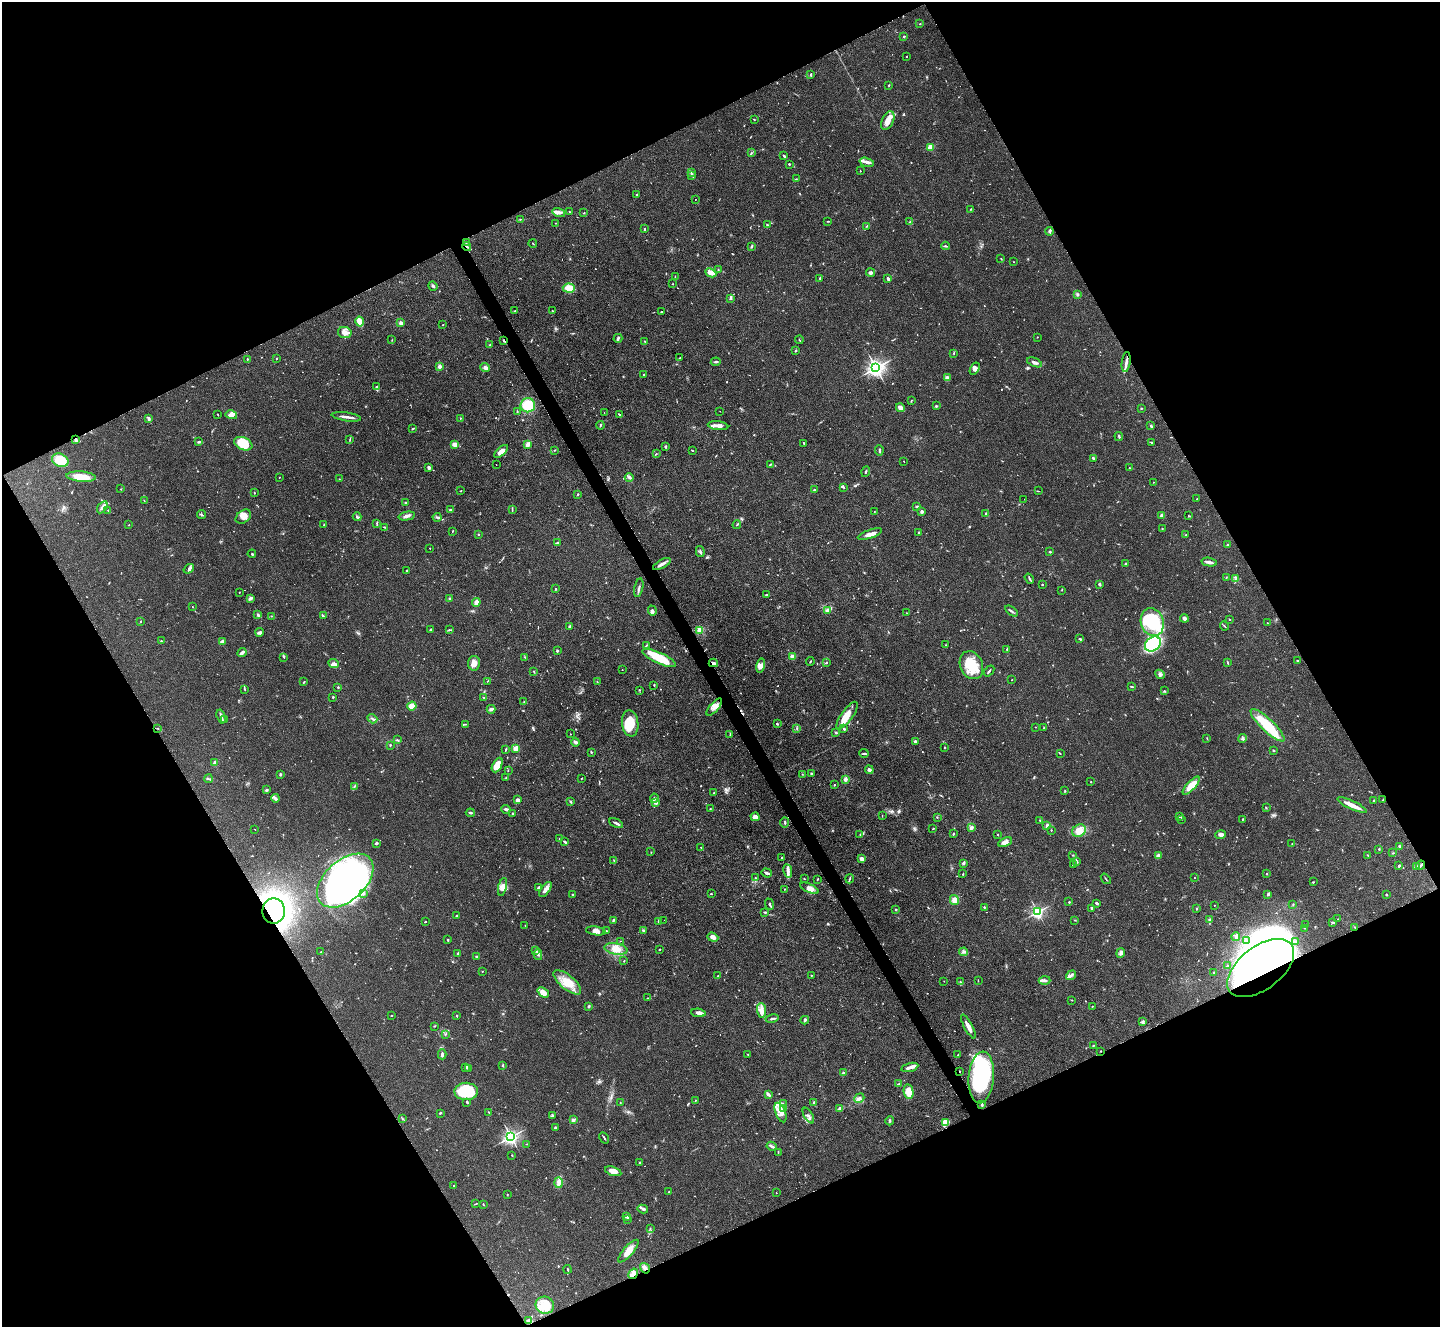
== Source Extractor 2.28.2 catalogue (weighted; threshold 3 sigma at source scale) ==
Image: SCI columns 1-5749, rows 295-5591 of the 5755 x 5746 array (HDU 1 of 3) = the unmasked area's bounding box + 8 px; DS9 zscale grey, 4 x 4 block average (1 PNG px = mean of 4 x 4 image px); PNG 1442 x 1329 px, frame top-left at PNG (2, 2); each listed source drawn as its Kron ellipse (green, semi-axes under 4 px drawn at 4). Shown black and unused: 47% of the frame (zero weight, under 2 of 3 exposures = <1% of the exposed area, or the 3 px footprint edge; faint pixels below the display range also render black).
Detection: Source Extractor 2.28.2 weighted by HDU 2 'WHT'. Background 0.105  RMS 0.0057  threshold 0.0256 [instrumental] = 3 sigma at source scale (4.5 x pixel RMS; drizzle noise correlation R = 1.50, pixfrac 1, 0.05/0.05 arcsec/px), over >= 5 px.
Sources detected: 896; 11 too faint to see at this stretch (4 x 4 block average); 4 inside a brighter object's white glare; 7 cosmic-ray / hot-pixel residue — neither listed nor drawn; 19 coinciding with a brighter row at this scale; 59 inside a brighter listed object's ellipse — not listed separately; of the other 796, all 500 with FLUX_AUTO >= 1.41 (the completeness limit of this list) listed and drawn (296 fainter detections not listed), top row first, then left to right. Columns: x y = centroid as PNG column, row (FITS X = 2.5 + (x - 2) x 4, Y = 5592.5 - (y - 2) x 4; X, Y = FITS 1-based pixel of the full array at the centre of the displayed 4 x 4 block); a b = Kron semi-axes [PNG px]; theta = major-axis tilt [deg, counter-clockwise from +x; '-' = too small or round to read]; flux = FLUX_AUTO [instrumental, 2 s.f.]
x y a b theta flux
920 24 2 2 - 1.7
904 37 2 2 - 4.8
906 56 2 2 - 1.6
811 75 3 2 - 3.7
889 85 2 2 - 2.7
754 120 2 2 - 1.8
888 120 10 5 65 30
930 147 2 2 - 130
751 153 4 2 - 3.1
784 156 3 2 - 5.2
867 162 7 2 -15 14
789 164 2 2 - 9.9
860 171 2 2 - 1.9
691 172 2 2 - 2.1
692 175 2 2 - 2.7
796 179 2 2 - 1.8
637 194 2 2 - 4.2
695 199 2 2 - 1.7
971 209 3 2 - 1.7
569 211 2 2 - 2
559 212 6 4 -15 12
584 213 2 2 - 2.4
520 219 2 2 - 1.5
828 221 3 2 - 1.9
910 222 3 2 - 2.2
555 223 2 2 - 1.4
767 225 2 2 - 3.5
867 226 2 2 - 1.8
645 229 2 2 - 3
1049 231 4 2 - 4.8
466 243 2 2 - 2.2
533 243 4 2 - 1.7
467 246 4 2 - 5.8
752 246 3 2 - 4
945 246 4 2 - 5
1001 258 2 2 - 1.7
1013 262 2 2 - 1.5
718 270 2 2 - 3
711 273 6 3 -25 31
871 273 4 3 - 11
675 276 2 2 - 1.6
820 278 3 2 - 3.7
888 279 4 2 - 7.7
672 284 2 2 - 1.5
433 286 5 2 - 5.4
569 288 6 4 -4 38
1077 294 3 2 - 3.7
730 298 2 2 - 19
515 311 2 2 - 1.8
553 311 2 2 - 1.5
661 312 2 2 - 7
359 321 5 3 - 37
401 323 2 2 - 76
443 324 2 2 - 2.2
345 332 7 5 -13 21
1037 337 2 2 - 1.7
618 338 4 2 - 7.9
392 340 2 2 - 1.5
799 340 4 2 - 2
504 341 2 2 - 3.2
645 341 2 2 - 3.8
490 345 3 2 - 2.3
795 351 2 2 - 4.9
954 353 3 2 - 2.2
277 358 2 2 - 2.1
680 358 2 2 - 3.2
247 359 2 2 - 2.8
716 362 5 2 - 6.8
1035 362 8 2 -22 12
1126 362 10 2 82 15
439 367 3 2 - 13
485 368 5 3 - 12
876 368 3 2 - 1700
975 369 7 4 58 15
644 374 2 2 - 3
948 377 4 2 - 5.1
376 387 4 3 - 5.5
911 400 3 2 - 2
528 405 7 7 - 99
936 406 2 2 - 18
900 408 4 3 - 18
1141 408 2 2 - 9.7
720 411 2 2 - 2.8
517 412 3 2 - 3.2
604 413 2 2 - 1.5
218 415 2 2 - 1.7
231 415 6 4 -14 15
620 415 4 2 - 5.3
346 417 15 2 -8 18
460 418 2 2 - 2
149 419 3 2 - 7.8
600 425 4 2 - 3.5
718 426 10 3 -7 19
1151 426 3 2 - 5.1
412 429 3 2 - 2.3
1119 436 4 2 - 4.2
350 439 4 2 - 3.1
76 440 3 2 - 13
199 442 3 2 - 5.2
1151 442 3 2 - 2.5
804 443 2 2 - 4.2
243 444 9 6 -23 100
455 444 4 3 - 20
527 444 3 3 - 15
665 447 4 2 - 3.7
555 450 2 2 - 2.1
692 450 3 2 - 2.3
879 450 5 2 - 5.1
501 451 8 4 42 21
656 454 2 2 - 1.8
1093 458 2 2 - 8
60 460 8 6 -25 76
904 461 2 2 - 1.4
496 465 2 2 - 1.8
770 465 3 2 - 4
429 467 3 2 - 10
1129 468 2 2 - 2.4
866 472 5 2 - 4.2
81 477 15 5 -4 54
279 477 2 2 - 3.7
629 478 4 2 - 5.9
339 479 2 2 - 2
1153 482 2 2 - 2
844 487 2 2 - 2.2
121 489 2 2 - 1.7
815 490 2 2 - 2.2
461 491 2 2 - 2.3
1038 491 3 2 - 1.5
254 493 2 2 - 2.6
578 494 3 2 - 2.6
1024 499 2 2 - 3.5
1197 499 2 2 - 2
144 500 2 2 - 1.6
406 503 2 2 - 2.8
102 507 7 2 57 10
917 507 3 2 - 4.3
108 510 3 2 - 1.9
450 510 3 2 - 3.3
512 510 3 2 - 2.3
874 512 2 2 - 1.9
922 512 2 2 - 40
986 513 2 2 - 11
202 515 4 2 - 3
1162 515 3 2 - 8.8
1188 515 2 2 - 1.5
407 516 8 3 12 14
243 517 8 6 38 26
357 517 4 2 - 5.2
437 517 4 2 - 5.1
377 523 2 2 - 2.2
129 525 2 2 - 4.1
324 525 3 2 - 2.2
737 525 4 2 - 2.5
384 527 2 2 - 3.5
1162 529 2 2 - 1.6
452 531 2 2 - 2.5
919 532 2 2 - 13
870 534 13 4 20 20
479 535 2 2 - 1.9
1185 535 3 2 - 2.3
557 542 2 2 - 3.2
1227 545 4 2 - 4.1
430 548 2 2 - 4
700 552 6 2 -78 5.5
1050 552 2 2 - 3.2
252 554 4 2 - 2.7
1209 562 8 2 -11 16
662 564 10 3 29 15
1125 564 3 2 - 4.4
189 569 5 3 - 7.3
406 571 3 2 - 2.4
1226 577 2 2 - 1.7
1029 579 5 2 - 4.9
1235 579 2 2 - 2.4
1042 584 2 2 - 3.1
1100 584 3 2 - 3.6
639 588 9 2 78 8.5
556 589 2 2 - 2.3
1062 590 2 2 - 1.6
239 593 2 2 - 3
767 595 3 2 - 3.3
250 598 4 2 - 10
450 599 2 2 - 2.8
476 602 4 3 - 21
192 607 2 2 - 3.8
827 610 4 2 - 6.8
652 611 5 3 - 7.6
1011 611 7 2 -36 7.2
907 613 2 2 - 1.4
258 615 2 2 - 8.7
272 616 2 2 - 1.4
323 616 3 2 - 2.7
1184 618 4 3 - 10
1229 619 2 2 - 1.8
140 621 2 2 - 2.4
1152 622 14 11 -71 210
1267 623 2 2 - 1.7
570 626 2 2 - 9.9
1224 626 5 2 - 2.8
430 630 3 2 - 5
449 630 3 2 - 2.5
700 630 3 3 - 37
259 632 4 3 - 8.2
1080 639 3 2 - 3.6
161 641 2 2 - 3
222 641 3 2 - 16
1153 644 9 6 37 210
647 645 3 2 - 2.3
946 645 2 2 - 1.5
1007 649 3 2 - 2.5
557 651 2 2 - 17
242 653 5 2 - 14
284 657 3 2 - 2.3
525 657 2 2 - 2.1
793 657 2 2 - 90
659 658 18 5 -24 110
1298 660 2 2 - 1.7
810 662 4 2 - 2.4
1228 662 3 2 - 2.6
474 663 7 6 - 22
713 663 5 3 - 6.8
826 663 2 2 - 2
333 664 6 4 -25 11
971 665 14 11 -65 91
761 666 7 4 77 14
622 670 2 2 - 1.6
989 671 6 2 50 4.4
534 672 3 2 - 2.3
1160 674 5 3 - 8.5
1012 680 2 2 - 1.9
488 681 2 2 - 2.2
304 682 4 2 - 2.3
597 682 2 2 - 2.3
654 685 2 2 - 2.5
1132 686 2 2 - 3.3
338 687 2 2 - 5.1
245 689 3 2 - 2.6
640 690 2 2 - 1.7
1164 691 2 2 - 2.3
333 697 2 2 - 11
483 697 3 2 - 2.1
524 702 2 2 - 1.4
412 706 5 3 - 45
714 707 10 4 49 19
491 709 4 4 - 7.1
847 715 16 5 54 70
221 716 7 2 -73 17
225 719 2 2 - 2.4
372 719 5 2 - 5.4
630 723 13 8 -82 85
466 724 4 2 - 2.5
777 724 3 2 - 3.7
1267 725 22 6 -43 130
1036 727 2 2 - 1.7
797 728 3 2 - 2.3
1044 728 2 2 - 1.6
158 729 2 2 - 1.6
844 729 3 2 - 3.7
836 733 3 2 - 3.6
570 734 2 2 - 3
730 734 3 2 - 2.8
1207 738 3 2 - 1.4
1242 738 4 3 - 5.6
397 739 2 2 - 1.5
915 741 3 2 - 11
575 742 4 3 - 9
390 745 2 2 - 2.1
944 747 2 2 - 1.8
516 748 4 3 - 16
506 749 3 2 - 4.9
1273 750 2 2 - 5.3
591 752 3 2 - 3.1
864 753 5 2 - 3.9
1060 753 2 2 - 1.9
215 762 3 3 - 11
497 765 8 4 63 45
508 770 2 2 - 1.9
869 770 4 3 - 14
811 773 3 2 - 3
280 774 3 2 - 5.5
802 774 2 2 - 1.7
506 778 2 2 - 1.8
208 779 4 2 - 4.4
581 779 3 2 - 1.9
845 779 3 3 - 11
1091 782 2 2 - 3.9
834 785 2 2 - 6.2
1191 786 11 4 47 56
354 787 2 2 - 1.6
267 790 4 2 - 4
1065 790 2 2 - 1.7
714 793 3 2 - 3.5
275 798 4 3 - 6.8
654 798 4 2 - 6.1
518 800 4 3 - 11
1383 800 2 2 - 1.8
1374 801 2 2 - 3.9
570 802 3 2 - 4.9
655 802 3 2 - 5.4
1352 805 16 3 -25 34
1266 808 2 2 - 1.9
506 809 5 2 - 11
710 809 2 2 - 2.3
470 813 4 2 - 5.5
512 813 2 2 - 3.3
882 816 2 2 - 1.6
755 817 4 4 - 17
937 817 2 2 - 1.9
1180 817 3 2 - 2.4
1181 819 2 2 - 1.7
1242 819 2 2 - 2.7
1040 820 3 2 - 2.6
785 822 5 2 - 3.8
616 823 7 2 -27 10
1047 826 2 2 - 9.5
971 827 4 2 - 7.5
255 829 2 2 - 1.8
933 829 2 2 - 2.6
1051 830 2 2 - 2
1079 831 7 6 - 35
860 834 3 2 - 2.5
953 834 2 2 - 6.1
998 835 2 2 - 2.4
1221 835 5 4 - 12
559 839 2 2 - 2.1
565 842 4 2 - 5.7
1005 842 7 4 27 16
376 843 3 2 - 4.9
1292 844 2 2 - 1.5
701 847 2 2 - 1.9
1399 847 3 2 - 2.5
1379 849 2 2 - 3
651 852 2 2 - 1.5
1393 853 3 2 - 2.2
1072 855 3 2 - 2.3
1368 855 3 2 - 1.9
1158 856 3 3 - 11
781 857 2 2 - 1.8
862 859 4 3 - 11
614 861 3 2 - 1.7
1076 861 4 2 - 3.3
963 863 3 2 - 6.2
1073 865 4 2 - 2.2
1421 865 5 2 - 5.8
1399 866 4 2 - 3.3
1417 867 3 3 - 4.3
788 871 7 3 -80 11
767 873 5 2 - 10
963 874 3 2 - 2.1
1267 874 2 2 - 7.2
755 878 2 2 - 1.9
804 878 2 2 - 1.7
1194 878 2 2 - 1.8
818 879 3 2 - 2.2
850 879 4 2 - 4.1
1106 879 6 2 -50 2.8
345 881 33 20 42 1300
1313 882 2 2 - 2.6
502 887 9 4 76 15
539 887 3 2 - 4.3
809 888 10 3 -23 18
545 889 8 4 56 14
784 889 2 2 - 1.6
363 894 2 2 - 1.9
711 894 2 2 - 3.5
1268 894 3 2 - 5.2
572 895 2 2 - 2.7
1386 895 2 2 - 2.8
954 900 5 4 - 20
1069 902 2 2 - 3.4
1097 903 3 2 - 6.9
770 904 6 2 -68 5.9
1293 904 2 2 - 1.8
1214 905 2 2 - 1.4
984 907 2 2 - 2.4
1092 908 3 2 - 3.9
1197 909 2 2 - 2.5
896 910 2 2 - 14
274 911 12 11 - 1100
765 912 3 2 - 3.2
1038 912 2 2 - 730
457 915 3 2 - 3.3
1209 919 2 2 - 2.6
1338 919 2 2 - 1.6
613 920 3 3 - 3.9
664 920 2 2 - 1.8
1075 920 3 2 - 1.9
658 921 4 2 - 3.9
425 922 2 2 - 2.2
1333 922 2 2 - 6.8
1306 924 2 2 - 1.4
525 926 2 2 - 1.4
1355 927 2 2 - 2.4
1305 928 3 2 - 1.7
644 930 3 2 - 2.4
596 931 10 4 -8 16
606 931 3 2 - 3.1
1236 936 4 3 - 6.8
713 937 6 3 -20 17
448 940 3 2 - 3.4
1246 940 3 2 - 3.6
620 941 2 2 - 2.3
1295 941 3 3 - 7.2
616 949 12 5 -10 31
660 949 3 2 - 2.4
535 951 4 2 - 3.8
321 952 2 2 - 1.8
964 952 4 3 - 7
458 953 4 2 - 4.2
1121 953 5 3 - 8.8
538 955 5 3 - 8.9
476 956 2 2 - 4.8
624 961 3 2 - 2.1
1227 966 3 2 - 2.5
1261 968 39 21 37 2400
482 971 2 2 - 1.5
1214 972 2 2 - 2.8
1071 975 5 2 - 8.7
718 976 2 2 - 2.3
811 976 2 2 - 1.6
1045 980 6 3 1 8.9
944 981 2 2 - 1.6
978 981 2 2 - 1.6
567 982 17 7 -40 61
960 982 2 2 - 1.6
543 992 6 4 -40 32
648 998 3 2 - 2.9
1072 1000 2 2 - 1.7
589 1006 2 2 - 7.5
1092 1006 3 2 - 1.4
761 1010 7 4 -85 19
698 1013 7 3 -6 16
392 1015 2 2 - 1.7
456 1016 3 2 - 2.1
772 1018 6 2 12 8.2
805 1020 4 2 - 7.1
1143 1022 4 2 - 5.3
434 1026 2 2 - 2.3
968 1026 13 3 -62 32
445 1034 3 2 - 2.4
1093 1045 3 2 - 2.9
1100 1051 2 2 - 1.6
442 1054 5 2 - 7.7
748 1054 2 2 - 2.1
958 1055 3 2 - 1.5
502 1065 2 2 - 3.1
466 1067 2 2 - 2.2
910 1067 9 3 14 19
468 1068 2 2 - 1.8
959 1071 2 2 - 2.9
843 1073 2 2 - 11
981 1077 26 12 85 420
899 1084 3 3 - 3
466 1091 11 9 -2 180
909 1092 7 5 -79 38
768 1094 4 2 - 11
859 1098 5 4 - 9.4
695 1100 2 2 - 2.9
467 1102 3 2 - 4.3
814 1102 2 2 - 4.5
620 1103 2 2 - 1.5
783 1104 2 2 - 2
982 1104 4 2 - 8.5
840 1108 4 2 - 8.9
784 1109 3 2 - 2.5
489 1112 3 2 - 1.9
440 1113 2 2 - 4.4
780 1113 10 5 -67 25
552 1116 4 3 - 5.3
808 1116 9 3 -59 8.6
403 1119 2 2 - 2.1
573 1120 4 2 - 10
890 1121 4 2 - 4.4
946 1123 4 3 - 46
555 1127 3 2 - 4.5
511 1137 2 2 - 1200
604 1138 6 2 -59 4.6
527 1144 3 2 - 2
772 1146 5 2 - 6.4
778 1152 3 2 - 2.5
512 1155 2 2 - 2.1
640 1162 2 2 - 2.9
613 1171 8 4 -17 26
559 1183 5 4 - 14
454 1185 2 2 - 2.2
669 1192 2 2 - 2.4
776 1193 2 2 - 3
507 1195 2 2 - 1.8
476 1204 3 2 - 2.5
483 1204 3 2 - 2
643 1209 5 3 - 6
627 1217 3 2 - 11
627 1220 2 2 - 1.5
650 1228 3 2 - 2.2
628 1251 14 5 49 32
645 1268 5 4 - 11
568 1269 4 2 - 3.2
633 1274 6 4 56 25
545 1305 9 8 - 47
528 1321 4 3 - 5.5
Overlapping masked pixels (flux is a lower limit): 10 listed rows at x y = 467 246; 504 341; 76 440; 713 663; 1421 865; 274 911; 1261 968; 959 1071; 645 1268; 633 1274
Diffuse or blended objects may show on this block-average render without a row.